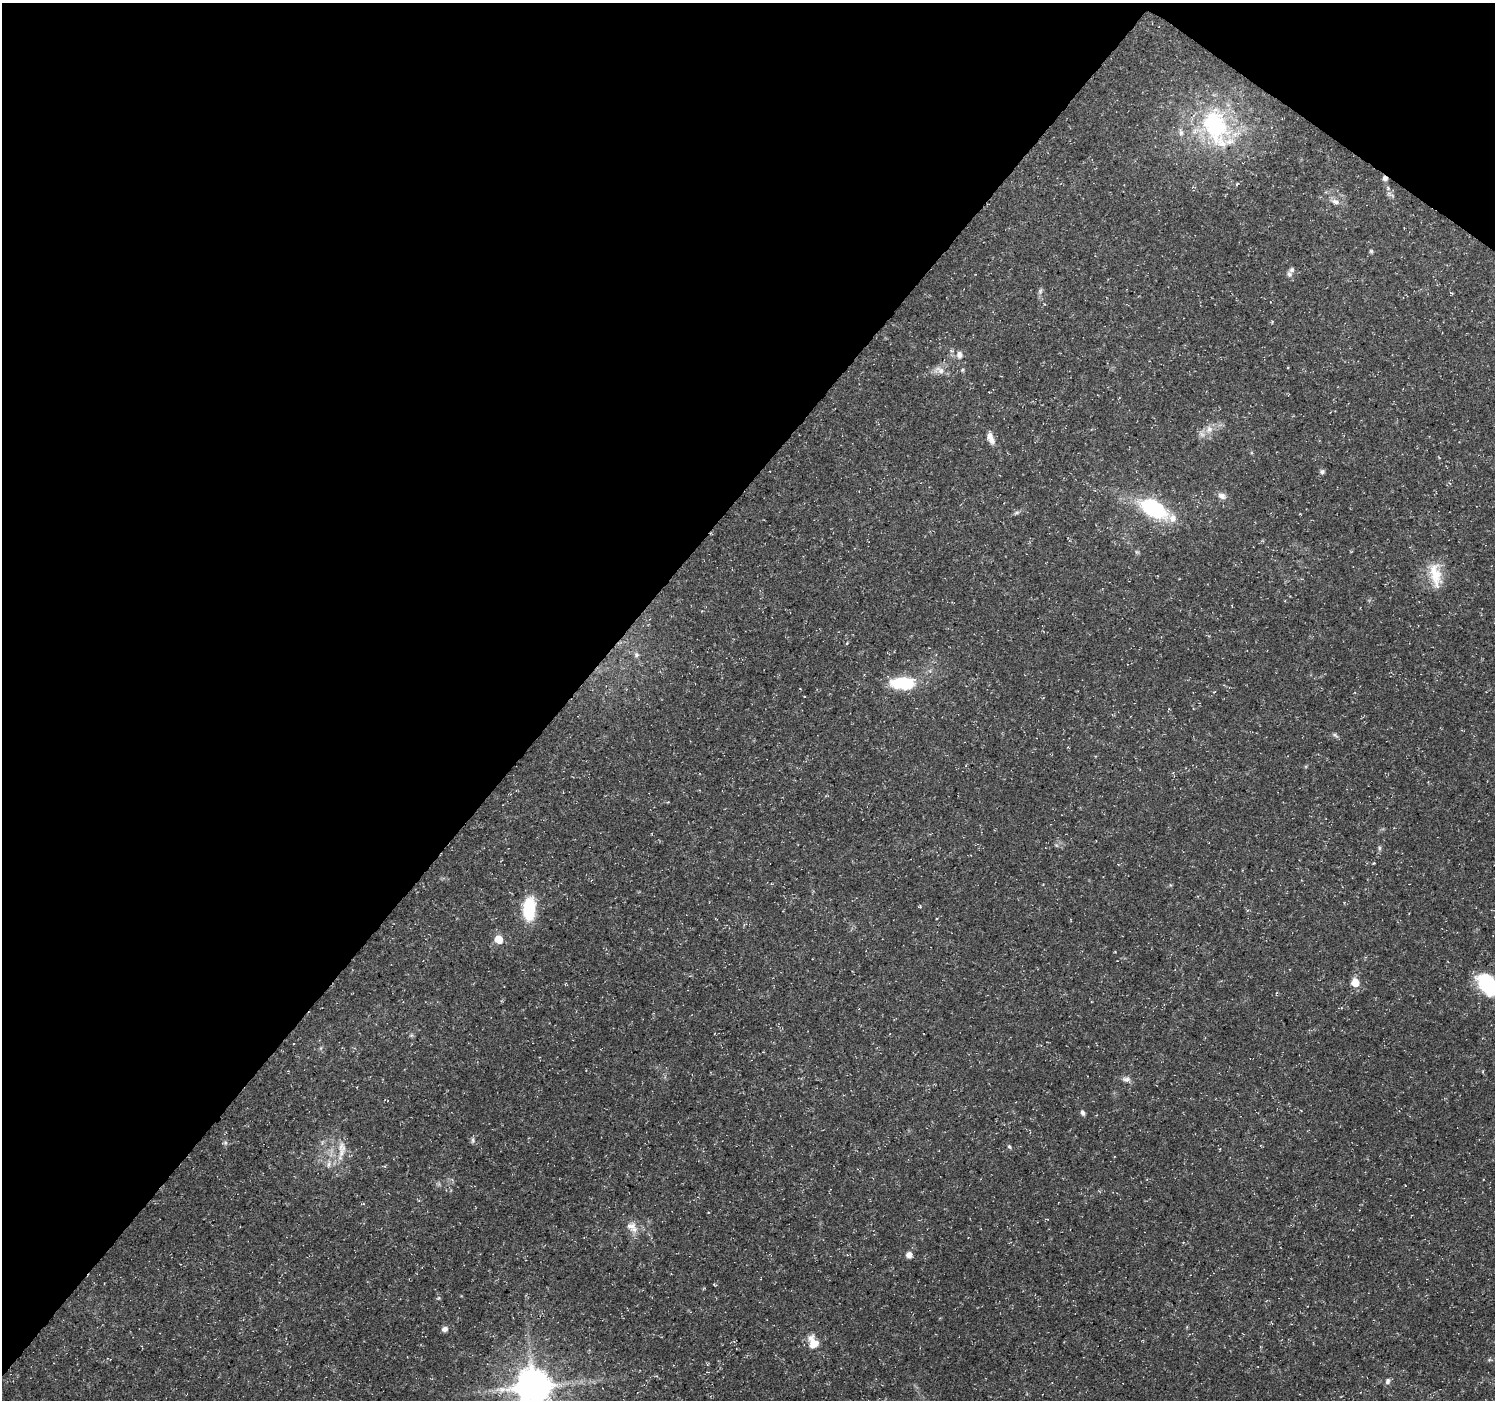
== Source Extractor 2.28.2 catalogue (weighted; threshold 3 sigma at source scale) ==
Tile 2 of 4 x 4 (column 2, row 1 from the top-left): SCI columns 1495-2987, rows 4373-5770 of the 5980 x 6015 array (HDU 1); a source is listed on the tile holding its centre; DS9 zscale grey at full resolution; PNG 1497 x 1402 px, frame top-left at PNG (2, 3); no overlay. Shown black and unused: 40% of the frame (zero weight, under 3 of 5 exposures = <1% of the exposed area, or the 3 px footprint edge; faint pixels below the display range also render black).
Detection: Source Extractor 2.28.2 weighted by HDU 2 'WHT'; one run over the whole footprint, this tile lists its part. Background 0.0541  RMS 0.0028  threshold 0.0125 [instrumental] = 3 sigma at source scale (4.5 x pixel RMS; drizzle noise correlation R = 1.50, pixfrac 1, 0.0396/0.0396 arcsec/px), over >= 5 px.
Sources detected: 46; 1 cosmic-ray / hot-pixel residue — not listed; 4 inside a brighter listed object's ellipse — not listed separately; the other 41 listed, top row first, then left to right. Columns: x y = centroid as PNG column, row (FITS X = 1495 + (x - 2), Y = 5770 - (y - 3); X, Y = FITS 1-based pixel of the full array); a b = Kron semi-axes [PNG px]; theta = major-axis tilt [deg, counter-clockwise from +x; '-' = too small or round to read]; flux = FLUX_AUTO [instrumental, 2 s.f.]
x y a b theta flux
1215 125 48 32 -64 36
1181 132 9 6 -73 1
1335 202 12 7 -19 1.5
1371 251 5 5 - 0.39
1289 274 9 7 -71 0.82
1040 291 8 5 70 0.68
960 355 9 7 -79 1.5
940 370 17 9 -16 2.3
962 370 5 5 - 0.37
1209 429 11 10 - 2.2
992 440 12 8 -84 1.7
1322 472 6 6 - 0.66
1222 496 11 8 -25 1.4
1153 508 31 16 -31 25
1016 513 7 5 18 0.59
1435 575 35 14 -81 7
636 655 7 6 - 0.71
903 683 25 12 -1 14
1335 735 10 4 -27 0.61
1379 848 7 4 -90 0.49
529 908 22 11 87 14
499 939 5 5 - 7.3
1355 983 5 5 - 7.6
1489 985 27 17 -43 17
1483 1072 5 3 - 0.25
1126 1079 12 7 -5 1.1
1083 1113 7 5 -64 0.72
473 1140 7 5 75 0.59
225 1143 6 4 73 0.49
1009 1147 6 5 - 0.45
341 1153 23 8 66 3.1
329 1164 10 5 77 1
363 1204 4 3 - 0.25
631 1226 15 10 -7 2.6
909 1255 7 7 - 1.4
439 1298 6 4 70 0.35
445 1329 6 5 - 1.2
813 1342 16 10 -68 4.1
1489 1360 6 4 18 0.41
1388 1381 8 6 77 0.88
533 1387 11 10 - 760
Isophote crosses this tile's border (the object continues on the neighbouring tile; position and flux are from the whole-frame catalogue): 2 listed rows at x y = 1489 985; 533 1387